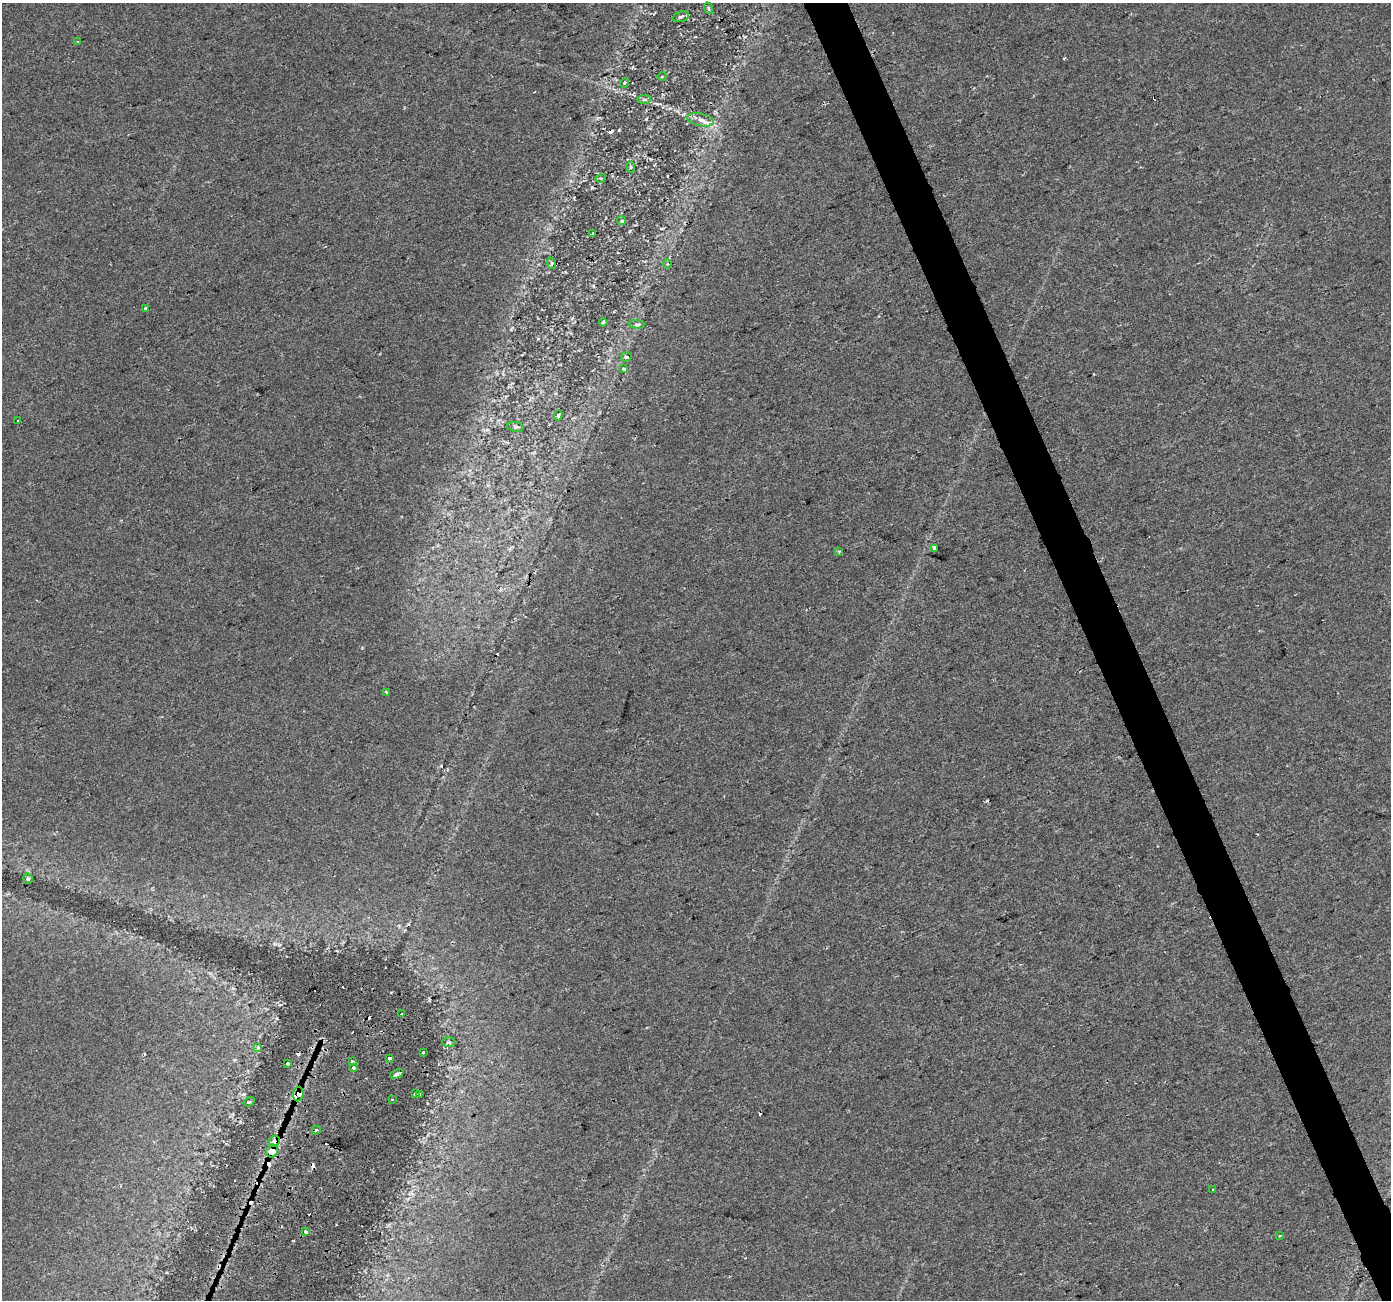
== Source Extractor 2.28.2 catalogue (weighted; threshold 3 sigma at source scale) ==
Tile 6 of 4 x 4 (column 2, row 2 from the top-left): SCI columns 1390-2778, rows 2675-3972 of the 5558 x 5405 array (HDU 1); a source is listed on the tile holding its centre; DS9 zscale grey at full resolution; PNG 1393 x 1302 px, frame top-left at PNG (2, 3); each listed source drawn as its Kron ellipse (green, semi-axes under 4 px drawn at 4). Shown black and unused: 3% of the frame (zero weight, under 2 of 3 exposures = <1% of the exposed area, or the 3 px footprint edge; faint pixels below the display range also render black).
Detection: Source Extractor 2.28.2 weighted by HDU 2 'WHT'; one run over the whole footprint, this tile lists its part. Background 0.0289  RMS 0.0048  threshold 0.0215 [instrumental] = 3 sigma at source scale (4.5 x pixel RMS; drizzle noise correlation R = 1.50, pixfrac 1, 0.0396/0.0396 arcsec/px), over >= 5 px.
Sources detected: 59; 13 cosmic-ray / hot-pixel residue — neither listed nor drawn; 1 inside a brighter listed object's ellipse — not listed separately; the other 45 listed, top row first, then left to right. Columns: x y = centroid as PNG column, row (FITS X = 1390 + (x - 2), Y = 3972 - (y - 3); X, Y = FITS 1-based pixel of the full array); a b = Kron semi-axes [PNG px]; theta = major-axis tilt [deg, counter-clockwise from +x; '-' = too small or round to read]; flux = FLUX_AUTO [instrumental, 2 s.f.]
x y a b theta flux
708 8 6 4 -70 0.66
681 17 8 5 16 1.2
78 42 3 2 - 0.4
662 76 4 3 - 0.44
624 83 5 3 - 0.42
644 100 7 4 1 0.88
700 120 14 6 -12 3.3
631 167 5 3 - 0.54
601 178 5 3 - 0.54
622 221 4 3 - 0.47
593 234 3 2 - 0.53
551 263 6 4 -72 0.65
667 264 4 4 - 0.57
145 308 4 3 - 0.98
603 322 4 3 - 0.57
637 324 8 4 -6 0.95
626 357 5 4 - 1.6
623 369 4 3 - 1.3
558 415 5 3 - 0.63
18 420 2 2 - 0.37
516 427 8 5 -9 1
934 548 4 3 - 2
839 551 4 4 - 0.46
386 692 3 2 - 0.95
28 878 5 4 - 0.87
402 1014 3 2 - 0.7
449 1042 7 5 -1 0.89
258 1047 4 4 - 0.93
423 1052 3 2 - 0.41
390 1058 3 3 - 1.7
352 1062 4 3 - 6.6
288 1064 3 3 - 0.99
354 1068 3 3 - 2.5
397 1074 7 3 23 2.9
298 1094 7 5 82 4.6
415 1094 3 3 - 0.56
420 1094 3 3 - 0.54
392 1099 2 2 - 0.49
249 1102 6 3 34 0.51
316 1130 4 3 - 1.3
274 1141 6 5 - 5.5
272 1151 7 5 53 11
1213 1189 2 2 - 0.44
306 1232 4 3 - 2.5
1279 1235 3 3 - 1.5
Overlapping masked pixels (flux is a lower limit): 4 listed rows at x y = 298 1094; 316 1130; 274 1141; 272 1151
Unlisted compact peaks at least as high as the median listed source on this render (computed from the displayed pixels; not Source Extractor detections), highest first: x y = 619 130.